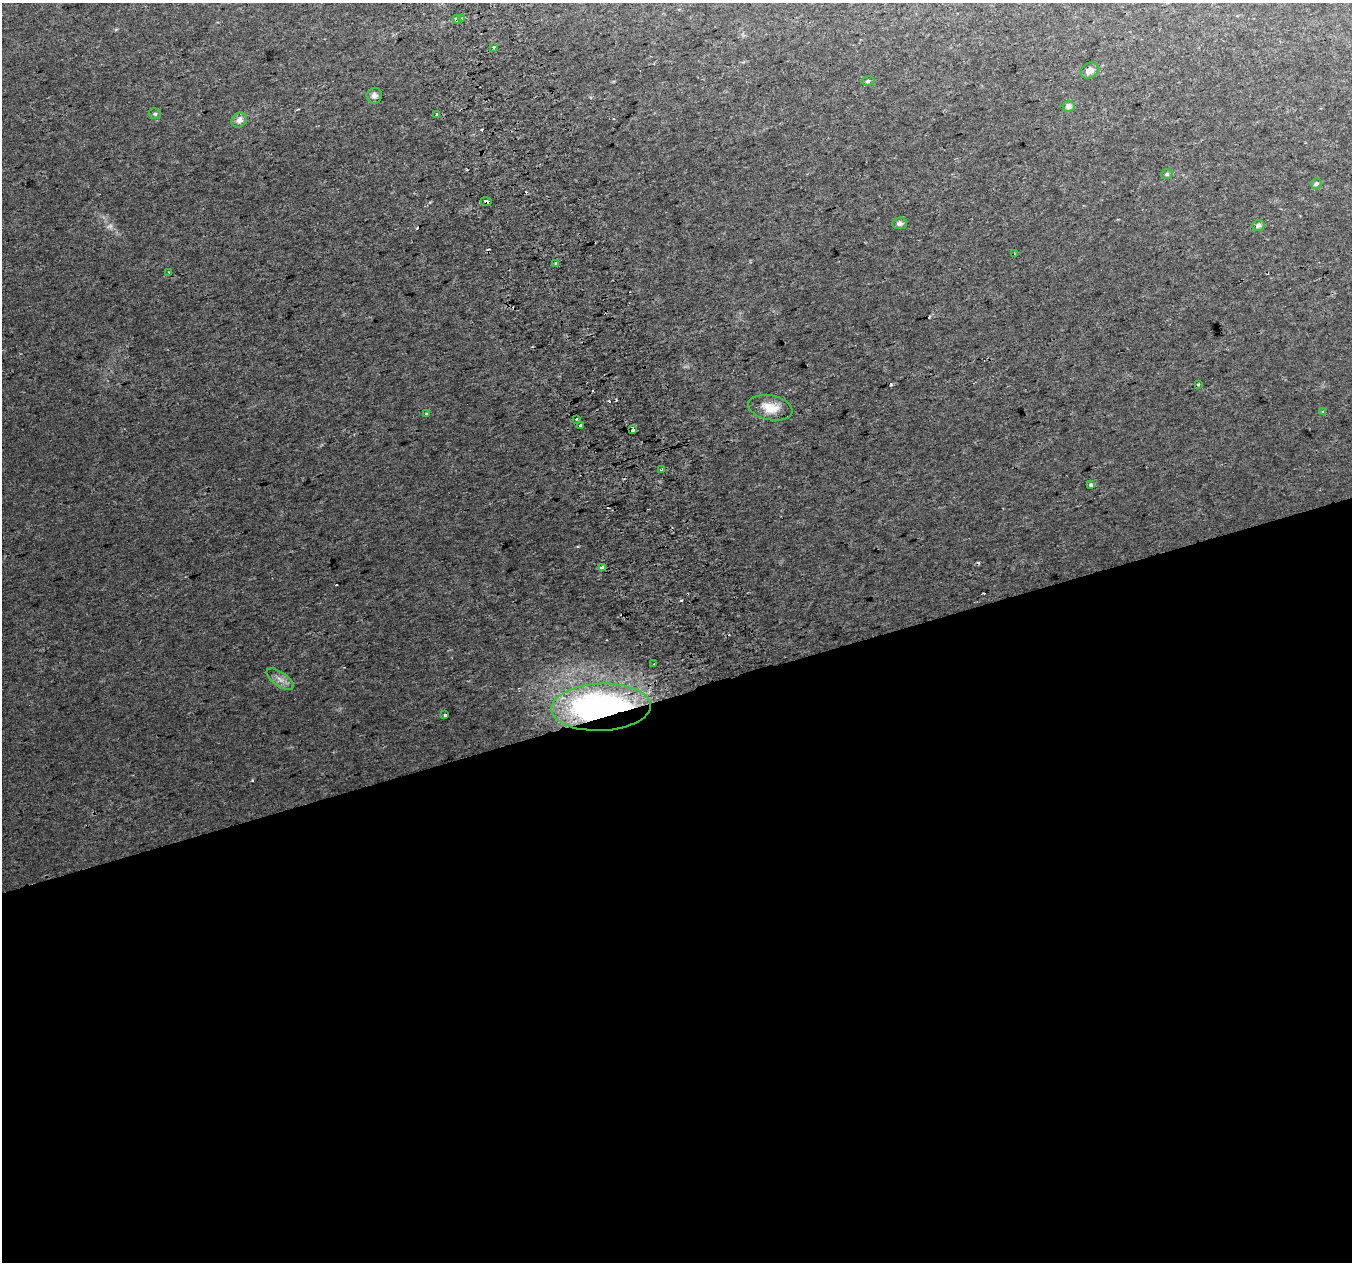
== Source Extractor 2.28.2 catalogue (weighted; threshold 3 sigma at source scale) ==
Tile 15 of 4 x 4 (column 3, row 4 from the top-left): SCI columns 2744-4093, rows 135-1394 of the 5483 x 5253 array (HDU 1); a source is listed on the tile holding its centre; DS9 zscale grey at full resolution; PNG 1354 x 1264 px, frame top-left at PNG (2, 3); each listed source drawn as its Kron ellipse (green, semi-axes under 4 px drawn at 4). Shown black and unused: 45% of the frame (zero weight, under 2 of 3 exposures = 2% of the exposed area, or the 3 px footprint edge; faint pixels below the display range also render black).
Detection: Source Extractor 2.28.2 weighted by HDU 2 'WHT'; one run over the whole footprint, this tile lists its part. Background 0.0243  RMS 0.0073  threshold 0.0329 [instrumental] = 3 sigma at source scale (4.5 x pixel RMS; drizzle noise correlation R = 1.50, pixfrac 1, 0.0396/0.0396 arcsec/px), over >= 5 px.
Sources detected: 50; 1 too faint to see at this stretch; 17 cosmic-ray / hot-pixel residue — neither listed nor drawn; the other 32 listed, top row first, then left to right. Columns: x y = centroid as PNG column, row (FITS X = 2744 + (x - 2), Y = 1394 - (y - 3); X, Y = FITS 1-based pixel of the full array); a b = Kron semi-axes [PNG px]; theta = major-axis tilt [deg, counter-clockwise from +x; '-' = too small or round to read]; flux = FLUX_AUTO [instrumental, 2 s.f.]
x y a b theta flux
462 18 3 3 - 0.91
457 20 4 3 - 13
494 47 3 3 - 12
1089 71 9 7 33 4.9
868 81 6 4 10 1.5
374 96 8 7 - 2.7
1069 106 6 6 - 3.6
155 114 6 5 - 1.3
437 114 3 3 - 1.7
239 120 8 7 - 4.3
1167 174 6 5 - 1.4
1316 184 5 5 - 2.2
486 201 5 3 - 9.5
900 223 7 6 - 2.5
1258 225 6 5 - 2.6
1014 254 3 3 - 1.3
556 263 3 3 - 1.6
169 272 3 3 - 0.55
1198 384 3 3 - 1.4
770 408 22 12 -11 12
1323 412 4 3 - 4.5
426 414 3 3 - 3
576 419 3 2 - 0.89
580 425 3 3 - 1.7
632 430 4 3 - 6
662 469 4 3 - 1.1
1091 485 3 3 - 2.4
603 568 4 4 - 11
654 664 3 3 - 3
280 679 16 7 -34 4.9
601 707 50 23 2 240
445 715 3 3 - 6.5
Overlapping masked pixels (flux is a lower limit): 5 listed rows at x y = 457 20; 486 201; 632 430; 603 568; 601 707